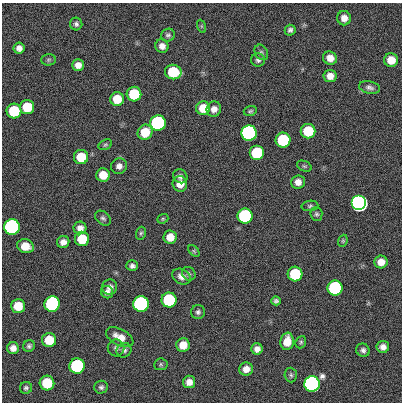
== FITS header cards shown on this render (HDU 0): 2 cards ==
NAXIS1  =                  400
NAXIS2  =                  400

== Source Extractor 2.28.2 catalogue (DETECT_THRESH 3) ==
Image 400 x 400 px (HDU 0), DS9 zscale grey, 1 PNG px = 1 image px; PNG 404 x 404 px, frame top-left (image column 1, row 400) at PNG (2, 3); each listed source drawn as its Kron ellipse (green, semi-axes under 4 px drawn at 4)
Background 0.343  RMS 33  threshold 100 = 3 sigma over >= 5 px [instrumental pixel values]
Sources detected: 87; all 87 listed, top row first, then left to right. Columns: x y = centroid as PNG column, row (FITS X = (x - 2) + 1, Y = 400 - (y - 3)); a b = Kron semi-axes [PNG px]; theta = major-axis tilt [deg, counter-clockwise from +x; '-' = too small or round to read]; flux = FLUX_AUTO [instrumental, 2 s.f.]
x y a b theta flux
344 18 7 7 - 1.6e+04
76 24 6 6 - 6.0e+03
201 26 6 4 -71 3.1e+03
290 30 5 5 - 6.4e+03
168 35 7 6 - 5.3e+03
162 46 7 6 - 1.3e+04
19 48 6 5 - 1.2e+04
261 52 8 6 -59 5.1e+03
330 58 7 6 - 1.8e+04
48 60 7 5 2 4.3e+03
258 60 7 6 - 6.2e+03
391 60 7 7 - 3.2e+04
78 65 6 6 - 1.4e+04
173 72 8 7 - 1.2e+05
330 76 6 6 - 1.9e+04
369 87 10 6 -13 8.5e+03
134 94 7 7 - 1.2e+05
117 99 7 7 - 4.7e+04
27 107 7 7 - 7.2e+04
203 108 7 7 - 3.9e+04
214 109 7 7 - 1.3e+04
14 111 7 7 - 1.2e+05
250 111 6 5 - 3.9e+03
158 123 7 7 - 1.0e+06
308 131 7 7 - 9.1e+04
145 132 8 7 - 5.1e+04
249 133 7 7 - 3.5e+06
283 140 7 7 - 2.1e+05
105 145 7 5 30 3.7e+03
257 153 7 7 - 2.1e+05
81 157 7 7 - 5.7e+04
119 166 8 7 - 1.1e+04
304 166 8 5 -24 4.0e+03
103 175 7 6 - 3.5e+04
180 176 7 6 - 8.3e+03
298 182 7 6 - 1.5e+04
180 184 8 7 - 2.4e+04
359 203 7 7 - 1.1e+07
310 206 8 5 8 4.5e+03
316 214 7 6 - 4.8e+03
245 216 7 7 - 5.4e+05
103 218 9 6 -38 6.4e+03
163 219 6 4 21 3.0e+03
12 227 7 7 - 2.9e+06
80 228 6 6 - 1.2e+04
141 233 6 5 - 3.8e+03
170 237 6 6 - 2.8e+04
82 239 7 7 - 7.7e+04
343 241 6 4 70 3.2e+03
63 242 6 6 - 1.3e+04
25 246 8 7 - 3.7e+04
194 251 7 4 -45 3.1e+03
381 262 6 6 - 2.0e+04
132 266 6 5 - 7.1e+03
189 274 7 6 - 5.2e+03
295 274 7 7 - 1.4e+05
181 276 9 7 -30 1.4e+04
110 287 8 7 - 9.6e+03
335 288 7 7 - 5.6e+05
107 292 6 6 - 8.5e+03
169 300 7 7 - 3.1e+05
276 301 5 4 - 5.3e+03
52 304 8 7 - 6.1e+05
141 304 7 7 - 2.1e+06
18 306 7 7 - 5.0e+04
198 312 7 7 - 6.2e+03
120 337 15 8 -28 2.5e+04
49 340 7 7 - 4.8e+04
287 341 9 6 81 3.4e+04
301 342 6 5 - 3.8e+03
183 345 7 6 - 2.8e+04
29 346 6 5 - 5.9e+03
383 347 6 6 - 1.2e+04
13 348 6 6 - 1.3e+04
116 348 8 8 - 8.0e+03
257 349 6 5 - 1.2e+04
124 350 7 7 - 6.6e+03
363 350 7 6 - 7.8e+03
161 364 7 6 - 4.1e+03
77 366 7 7 - 5.2e+05
246 369 7 6 - 1.6e+04
291 375 7 6 - 5.1e+03
189 382 6 6 - 1.6e+04
47 383 7 7 - 9.9e+04
312 384 8 7 - 5.5e+06
101 387 7 6 - 5.6e+03
26 388 6 6 - 4.9e+03